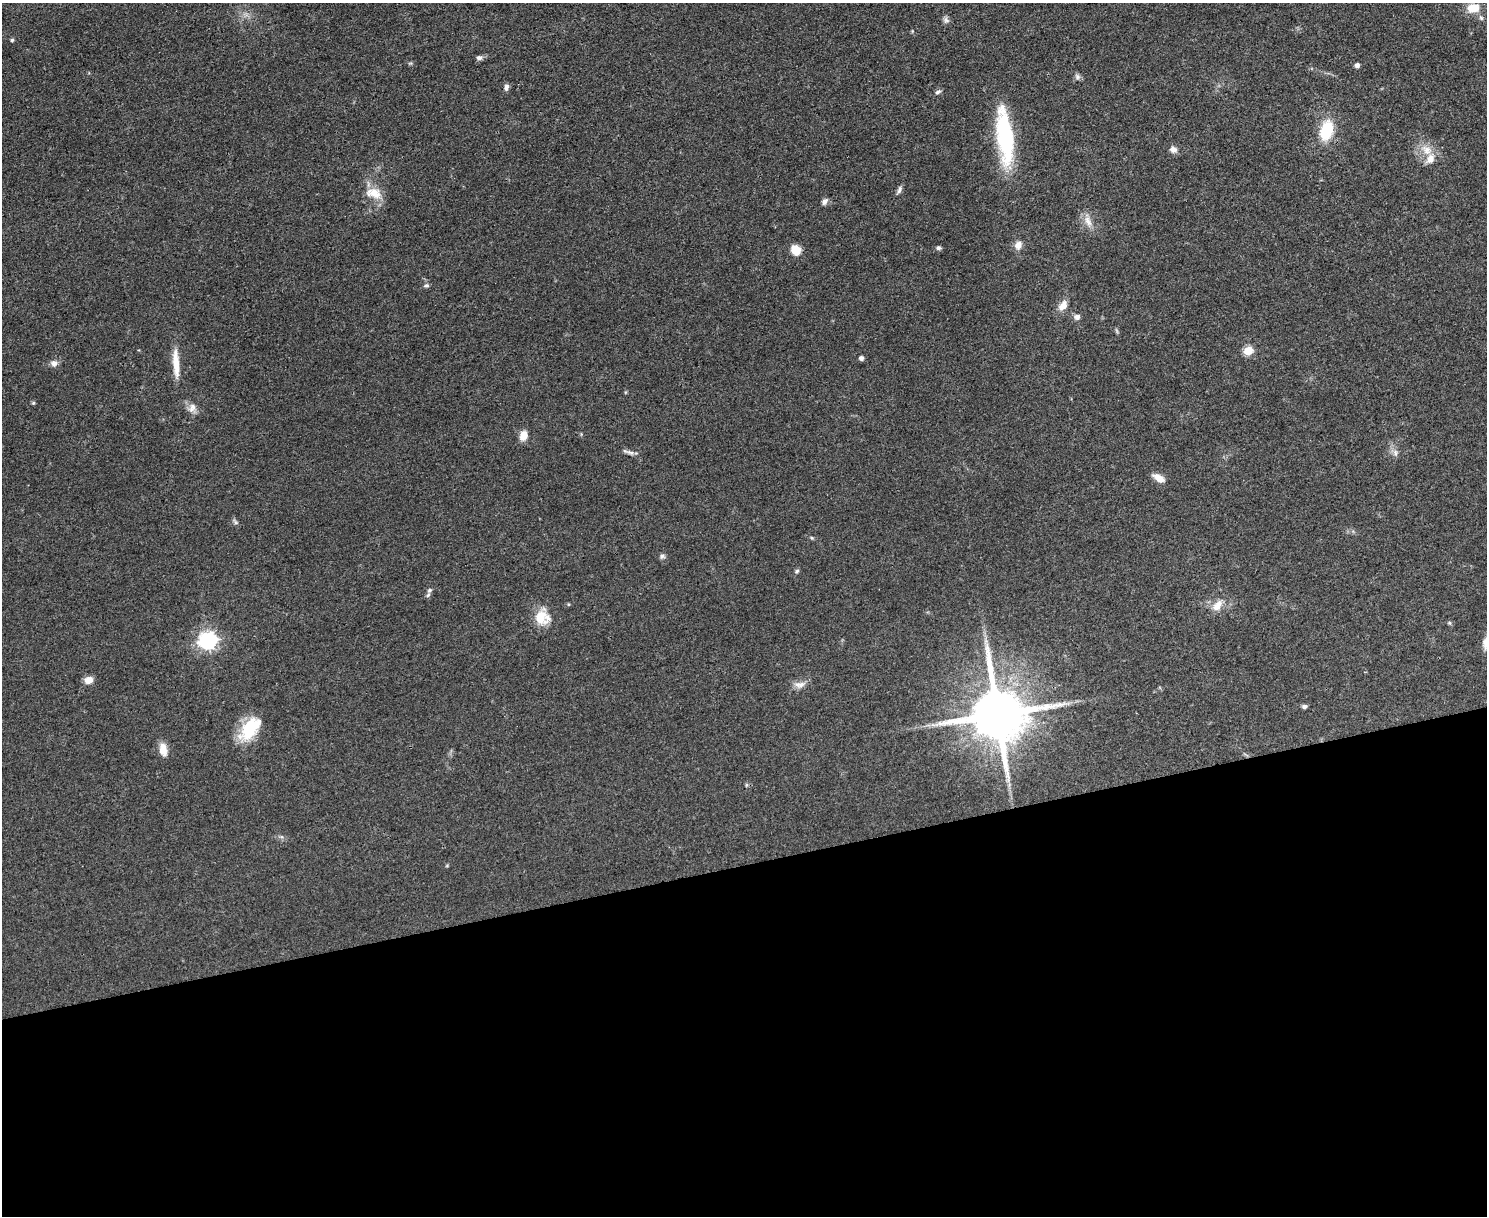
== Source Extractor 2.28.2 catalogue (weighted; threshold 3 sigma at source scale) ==
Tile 11 of 3 x 4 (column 2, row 4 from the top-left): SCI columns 1624-3108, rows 7-1220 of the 4847 x 4868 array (HDU 1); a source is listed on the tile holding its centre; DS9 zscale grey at full resolution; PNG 1489 x 1218 px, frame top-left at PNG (2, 3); no overlay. Shown black and unused: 29% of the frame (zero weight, under 3 of 4 exposures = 1% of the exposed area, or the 3 px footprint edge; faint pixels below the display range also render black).
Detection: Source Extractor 2.28.2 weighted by HDU 2 'WHT'; one run over the whole footprint, this tile lists its part. Background 0.0485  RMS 0.0049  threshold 0.022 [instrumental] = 3 sigma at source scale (4.5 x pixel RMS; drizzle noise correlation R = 1.50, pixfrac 1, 0.05/0.05 arcsec/px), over >= 5 px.
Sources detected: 53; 1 too faint to see at this stretch — not listed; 2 inside a brighter listed object's ellipse — not listed separately; the other 50 listed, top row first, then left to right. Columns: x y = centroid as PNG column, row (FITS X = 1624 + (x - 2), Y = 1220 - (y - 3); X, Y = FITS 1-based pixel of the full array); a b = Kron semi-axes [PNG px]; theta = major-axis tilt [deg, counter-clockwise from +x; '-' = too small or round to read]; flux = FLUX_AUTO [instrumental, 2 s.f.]
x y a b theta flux
1473 8 16 11 6 7.6
1481 18 8 5 -54 1.2
946 20 9 8 - 1.5
12 40 4 4 - 0.76
479 58 7 6 - 1.6
1357 65 4 4 - 2.3
1077 76 8 7 - 1.5
506 87 8 5 80 1.8
938 92 8 5 20 1.2
1326 131 21 13 76 19
1005 136 60 16 -84 53
1173 149 9 8 - 2.5
1426 150 18 11 -33 6.9
899 190 11 5 68 1.5
374 193 22 13 -17 8.4
825 201 8 6 54 1.9
1088 221 18 8 -71 4.4
1018 245 10 8 62 3.4
938 248 6 5 - 1.1
796 250 7 7 - 12
426 285 7 5 9 0.97
1063 305 14 9 57 4.3
1077 317 7 6 - 2.1
1248 351 5 5 - 20
861 358 4 4 - 1.9
54 363 9 8 - 2.4
176 363 37 7 -87 8.6
33 403 5 5 - 0.62
192 408 14 9 65 3.2
523 435 12 9 73 4.4
630 452 12 5 -18 1.8
1395 453 11 7 -83 2.1
1158 478 15 7 -30 4.3
235 522 11 4 -49 1
812 538 5 4 - 0.6
662 556 8 6 19 1.3
797 571 7 5 45 0.89
429 590 8 5 60 1.1
1217 605 17 9 49 5.2
542 617 17 17 - 12
1449 623 5 5 - 0.66
208 641 7 7 - 200
1486 643 15 7 82 3.1
88 680 9 7 15 4.3
800 685 17 9 6 3.6
1304 706 6 4 6 1.3
998 714 16 15 - 3700
250 729 32 17 51 21
163 749 17 9 -78 5.1
746 785 6 4 71 0.63
Overlapping masked pixels (flux is a lower limit): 1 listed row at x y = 998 714
Isophote crosses this tile's border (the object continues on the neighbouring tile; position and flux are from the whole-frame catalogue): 1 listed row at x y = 1486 643